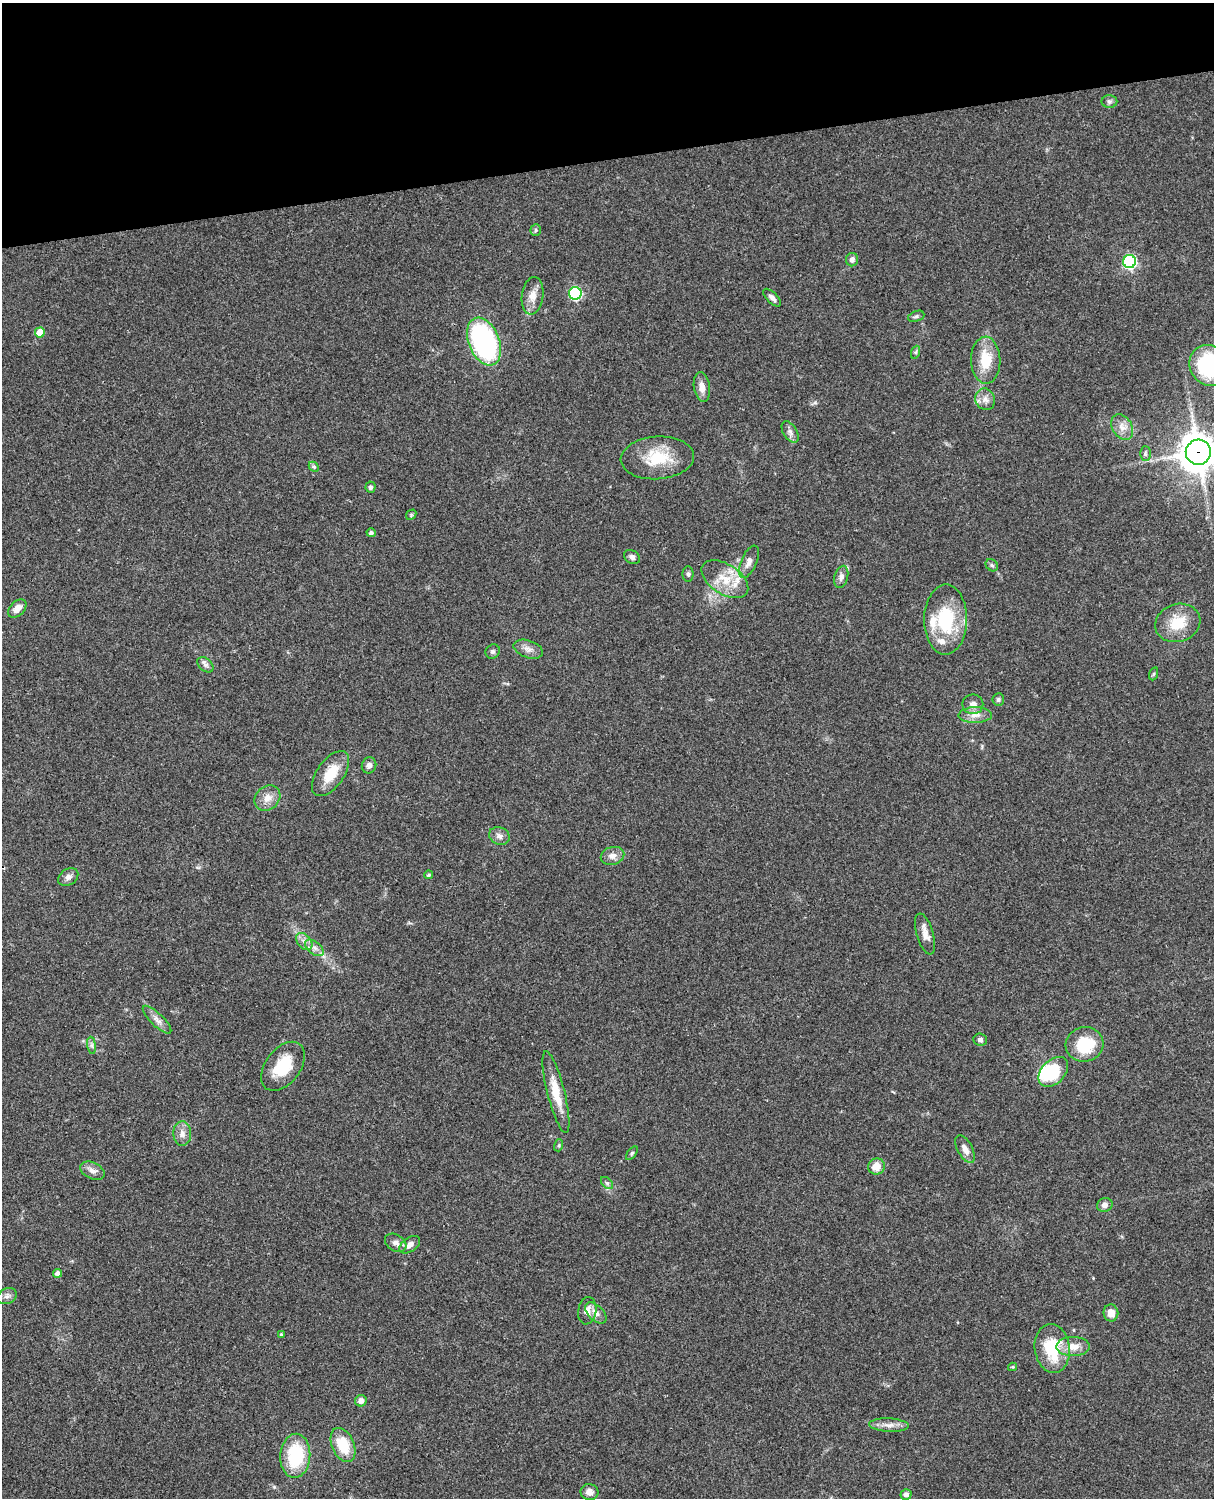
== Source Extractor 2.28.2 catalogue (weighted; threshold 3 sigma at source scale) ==
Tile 3 of 4 x 3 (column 3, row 1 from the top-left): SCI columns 2546-3757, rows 3268-4763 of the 5087 x 4926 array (HDU 1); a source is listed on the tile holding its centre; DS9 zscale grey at full resolution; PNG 1216 x 1500 px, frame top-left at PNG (2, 3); each listed source drawn as its Kron ellipse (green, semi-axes under 4 px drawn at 4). Shown black and unused: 10% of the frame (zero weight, under 3 of 4 exposures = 6% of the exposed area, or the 3 px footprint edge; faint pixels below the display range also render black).
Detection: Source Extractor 2.28.2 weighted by HDU 2 'WHT'; one run over the whole footprint, this tile lists its part. Background 0.0958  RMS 0.0062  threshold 0.028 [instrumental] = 3 sigma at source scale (4.5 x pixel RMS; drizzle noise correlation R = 1.50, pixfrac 1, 0.05/0.05 arcsec/px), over >= 5 px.
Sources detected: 86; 1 inside a brighter object's white glare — neither listed nor drawn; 3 inside a brighter listed object's ellipse — not listed separately; the other 82 listed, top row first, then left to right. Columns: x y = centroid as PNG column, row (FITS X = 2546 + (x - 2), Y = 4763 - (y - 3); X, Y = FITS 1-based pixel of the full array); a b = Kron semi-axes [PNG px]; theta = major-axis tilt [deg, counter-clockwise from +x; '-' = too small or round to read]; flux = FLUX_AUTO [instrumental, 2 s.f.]
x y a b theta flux
1109 102 8 6 1 1.5
536 230 6 5 - 1.1
852 260 7 6 - 2.4
1130 262 6 6 - 100
575 293 6 6 - 71
533 296 19 10 83 6.8
772 298 11 5 -44 2.4
916 316 8 5 21 1.4
40 332 5 5 - 10
484 342 25 15 -67 110
916 352 7 4 71 0.99
986 360 23 14 -88 18
1210 365 21 19 -47 72
702 387 15 8 -81 4.9
985 399 11 9 -65 4.1
1122 427 14 10 -59 5.3
790 432 12 6 -58 2.8
1198 452 12 12 - 1300
1145 454 7 5 -90 1.2
657 458 37 21 4 24
314 467 6 4 -45 0.92
371 487 5 5 - 1.4
411 515 6 4 48 0.78
371 533 4 4 - 1.5
632 557 9 6 -32 2.1
749 562 17 7 67 4.3
992 565 7 5 -44 1.3
688 574 7 5 -90 1.4
841 577 11 6 74 2.7
725 579 26 15 -33 15
17 608 11 7 47 5
946 620 35 21 89 38
1178 623 23 19 19 17
528 649 15 8 -19 4
493 651 7 6 - 1.5
205 665 9 6 -41 2.1
1153 674 6 4 70 0.84
998 699 6 6 - 1.4
973 704 10 10 - 4.1
975 715 17 8 2 5.4
369 765 8 7 - 2.9
331 774 26 13 55 15
267 798 14 11 44 5.9
499 836 11 8 -21 3.2
613 856 12 9 14 4.2
428 875 4 4 - 1.1
68 877 11 8 36 2.9
925 934 21 8 -74 5.1
304 941 10 6 -49 3.1
314 948 11 6 -38 3.2
157 1020 19 6 -44 3.9
980 1040 7 6 - 1.8
1085 1044 19 17 13 25
92 1045 9 4 -82 1.5
283 1066 28 17 52 24
1053 1072 17 11 46 33
556 1092 42 8 -76 14
182 1133 12 9 -87 4.3
559 1145 6 4 72 0.84
965 1149 15 7 -62 4.7
632 1153 8 4 54 1.1
876 1166 8 8 - 7.6
92 1171 13 8 -25 3.8
607 1183 7 4 -45 1.3
1105 1205 8 7 - 2.8
396 1243 12 8 -32 3.3
410 1245 11 7 35 3.8
58 1273 4 4 - 2.7
7 1296 10 7 25 2.4
587 1311 14 9 80 4.7
596 1313 13 7 -43 4.4
1111 1313 8 7 - 6.1
281 1335 4 3 - 0.75
1073 1346 17 9 0 8
1052 1348 24 17 -82 30
1013 1367 4 4 - 0.73
361 1401 6 5 - 3.1
889 1425 20 7 -3 4.7
343 1445 18 11 -66 19
295 1456 22 15 86 35
589 1492 9 8 - 3.4
906 1494 5 5 - 2.3
Overlapping masked pixels (flux is a lower limit): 1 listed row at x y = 1198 452
Isophote crosses this tile's border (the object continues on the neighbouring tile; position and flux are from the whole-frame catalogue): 2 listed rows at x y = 1210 365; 1198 452